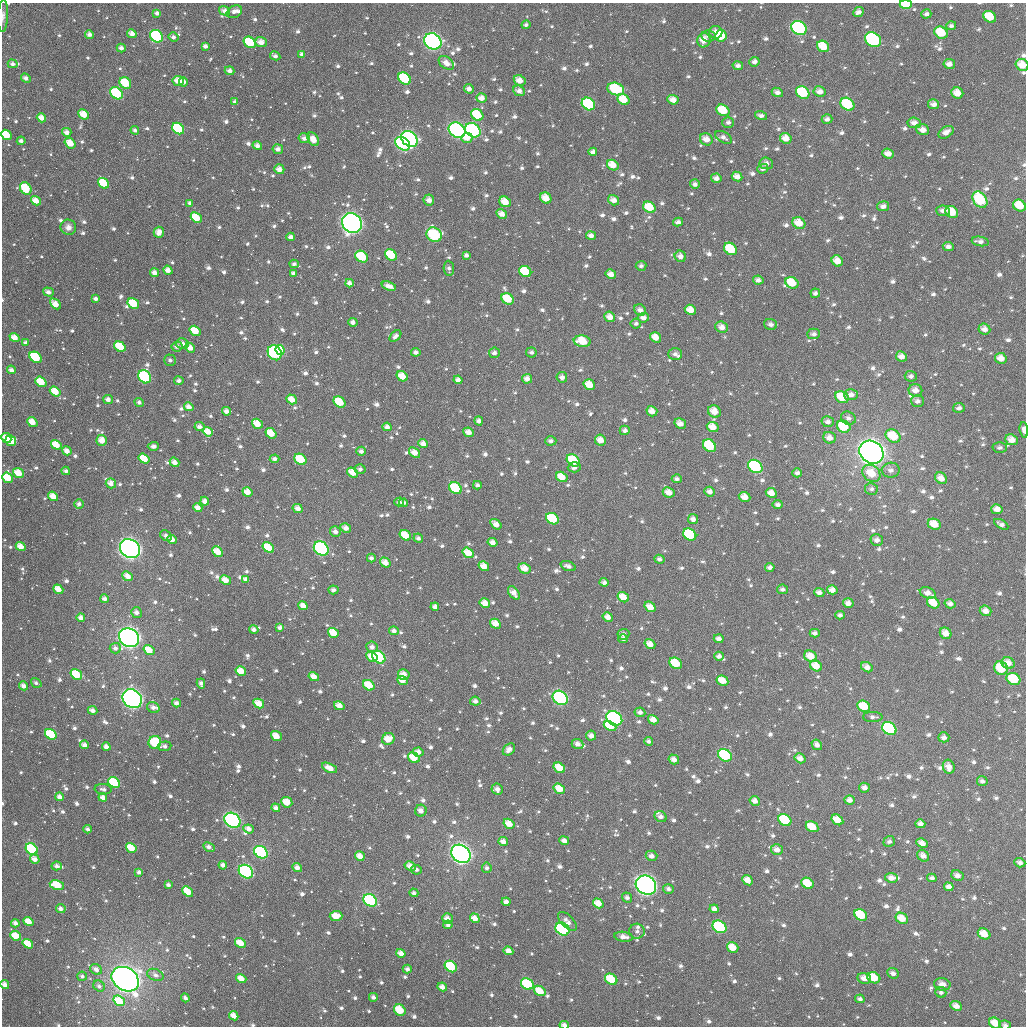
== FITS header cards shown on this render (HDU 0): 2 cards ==
NAXIS1  =                 1024
NAXIS2  =                 1024

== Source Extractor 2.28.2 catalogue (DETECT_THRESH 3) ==
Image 1024 x 1024 px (HDU 0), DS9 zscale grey, 1 PNG px = 1 image px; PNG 1028 x 1028 px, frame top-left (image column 1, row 1024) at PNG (2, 3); each listed source drawn as its Kron ellipse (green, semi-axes under 4 px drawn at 4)
Background 2490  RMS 62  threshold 187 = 3 sigma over >= 5 px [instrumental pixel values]
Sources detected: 1245; of the 1245, the 500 brightest by FLUX_AUTO listed and drawn (745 fainter detections omitted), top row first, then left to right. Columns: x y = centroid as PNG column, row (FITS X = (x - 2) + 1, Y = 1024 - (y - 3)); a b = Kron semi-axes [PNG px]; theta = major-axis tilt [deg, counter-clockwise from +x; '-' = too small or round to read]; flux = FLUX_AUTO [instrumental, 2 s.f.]
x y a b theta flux
906 4 6 4 0 1.4e+05
225 11 5 4 - 2.6e+04
234 12 8 6 29 2.1e+04
858 12 5 5 - 2.3e+04
157 13 4 4 - 1.6e+04
926 14 5 4 - 1.6e+04
3 16 16 5 87 1.7e+04
990 17 7 5 -35 1.1e+05
526 25 4 4 - 1.5e+04
951 26 5 4 - 1.5e+04
799 28 8 6 -34 5.7e+05
716 32 6 6 - 4.1e+04
941 33 7 5 -33 1.3e+05
89 34 4 4 - 2.2e+04
132 34 5 4 - 3.2e+04
156 36 7 5 -40 3.7e+05
708 36 7 6 - 1.6e+04
721 36 6 5 - 1.6e+05
173 37 5 4 - 1.5e+04
704 40 7 6 - 5.7e+04
873 40 8 7 - 1.6e+06
433 41 9 7 -34 1.7e+06
250 42 6 5 - 1.8e+05
261 42 6 5 - 3.7e+04
205 46 4 4 - 1.9e+04
823 46 6 5 - 1.1e+05
121 48 4 4 - 2.1e+04
302 54 4 4 - 1.6e+04
275 56 5 4 - 1.7e+04
754 62 5 5 - 2.0e+04
446 63 8 5 -39 3.7e+04
13 64 5 4 - 1.7e+04
949 64 5 5 - 2.8e+04
1022 65 7 5 -36 6.9e+04
738 66 5 4 - 1.9e+04
230 71 5 4 - 2.2e+04
26 78 5 4 - 2.3e+04
405 79 7 5 -40 2.4e+05
520 80 6 5 - 4.7e+04
178 81 5 5 - 5.0e+04
183 82 4 4 - 3.5e+04
125 83 6 5 - 1.4e+05
469 89 5 4 - 2.2e+04
616 89 8 6 -18 3.2e+05
519 91 6 5 - 2.5e+04
777 92 6 4 -25 2.3e+04
803 92 7 5 -35 2.3e+05
820 92 6 5 - 3.5e+04
116 93 7 5 -40 3.0e+05
957 93 6 5 - 5.6e+04
482 98 5 4 - 3.3e+04
623 100 6 5 - 9.5e+04
673 100 5 4 - 4.2e+04
235 102 4 3 - 1.4e+04
588 104 7 6 - 4.2e+05
847 104 7 6 - 2.8e+05
934 104 5 5 - 2.8e+04
723 110 7 5 -32 1.2e+05
84 114 5 4 - 7.4e+04
477 115 6 5 - 1.6e+05
761 116 6 4 -17 1.6e+04
41 118 5 4 - 4.4e+04
827 119 5 5 - 1.9e+04
728 122 6 5 - 1.4e+04
914 123 7 5 -7 3.1e+04
178 129 6 5 - 2.3e+05
135 130 4 4 - 1.5e+04
457 130 9 7 -33 7.3e+05
473 130 8 6 -36 5.7e+05
923 130 7 5 -19 3.2e+04
67 132 4 4 - 2.8e+04
946 132 8 5 32 3.3e+04
6 135 6 4 -43 1.3e+05
723 137 9 5 -30 1.7e+04
304 138 6 5 - 2.1e+04
467 138 5 5 - 4.1e+04
786 138 6 5 - 5.3e+04
313 139 7 5 -57 5.3e+04
409 139 9 7 -41 1.0e+06
706 139 7 6 - 4.3e+04
21 141 4 3 - 1.6e+04
70 143 6 4 -38 7.0e+04
403 144 8 6 -38 5.7e+05
257 146 5 4 - 2.2e+04
278 149 5 5 - 2.0e+04
593 152 4 4 - 2.3e+04
888 154 6 4 -22 3.8e+04
766 163 7 6 - 2.2e+04
613 165 6 5 - 6.7e+04
279 169 5 5 - 3.1e+04
763 169 5 4 - 1.4e+04
737 177 5 4 - 3.4e+04
716 178 5 4 - 2.3e+04
104 183 6 5 - 1.4e+05
695 184 5 5 - 1.6e+04
26 188 7 5 -58 1.5e+05
546 198 6 5 - 6.5e+04
429 200 5 5 - 3.2e+04
614 200 6 5 - 3.3e+04
980 200 9 6 -53 2.8e+05
36 201 5 4 - 5.2e+04
505 202 6 5 - 7.1e+04
190 203 4 4 - 1.7e+04
883 206 6 5 - 2.2e+04
1019 206 7 5 -32 1.0e+05
649 207 6 5 - 1.1e+05
943 211 7 5 -5 2.4e+04
952 212 7 5 -40 8.4e+04
502 214 6 4 -29 3.3e+04
196 218 6 4 -40 1.1e+05
678 222 5 4 - 1.7e+04
352 223 10 9 - 1.8e+06
799 223 7 5 -32 6.7e+04
68 227 8 7 - 2.5e+04
159 232 5 5 - 3.9e+04
434 235 8 7 - 4.2e+05
591 235 5 4 - 2.2e+04
291 237 4 4 - 2.4e+04
980 241 8 4 -9 2.1e+04
948 247 5 4 - 2.1e+04
730 249 7 5 -40 1.7e+05
391 255 6 5 - 1.6e+05
466 255 4 4 - 1.7e+04
680 256 6 5 - 2.8e+04
362 257 7 5 -34 1.9e+05
837 261 6 5 - 5.7e+04
294 264 5 4 - 1.4e+04
641 266 5 5 - 1.5e+04
449 268 7 5 -86 1.6e+04
168 270 5 4 - 3.2e+04
525 272 6 5 - 1.7e+05
154 273 4 4 - 2.8e+04
293 273 4 4 - 1.4e+04
611 274 5 4 - 3.4e+04
758 280 5 4 - 2.0e+04
349 283 4 4 - 2.2e+04
792 283 7 5 -27 1.0e+05
389 286 7 4 -19 3.2e+04
48 292 5 4 - 2.4e+04
815 293 5 4 - 1.6e+04
96 299 4 3 - 1.5e+04
508 299 7 5 -34 1.3e+05
55 304 6 4 -43 4.9e+04
133 304 6 5 - 1.4e+05
640 310 6 5 - 2.3e+04
690 310 6 5 - 5.9e+04
610 317 5 5 - 3.7e+04
643 318 5 5 - 2.4e+04
353 322 4 4 - 1.9e+04
636 323 5 5 - 1.4e+04
771 324 6 5 - 2.0e+04
722 327 6 5 - 3.6e+04
984 329 6 5 - 3.1e+04
195 331 6 4 -35 1.0e+05
814 334 6 5 - 1.8e+04
395 336 7 4 44 2.0e+04
656 337 6 4 -34 4.9e+04
14 338 5 4 - 5.0e+04
582 341 8 5 -8 1.1e+05
26 343 4 3 - 1.9e+04
182 343 6 5 - 2.4e+04
177 346 5 5 - 2.0e+04
120 347 6 4 -35 1.4e+05
190 348 5 4 - 4.2e+04
280 350 5 4 - 1.6e+05
416 352 5 4 - 1.8e+04
531 352 5 5 - 1.4e+04
275 353 8 6 -56 6.0e+05
494 353 5 5 - 2.0e+04
675 354 7 6 - 1.7e+04
901 356 5 5 - 3.2e+04
35 357 6 5 - 3.0e+05
1001 358 6 5 - 4.2e+04
170 360 6 5 - 1.5e+04
11 370 4 4 - 2.2e+04
402 376 6 5 - 6.5e+04
911 376 6 5 - 1.5e+04
144 377 7 6 - 5.6e+05
562 377 5 5 - 2.0e+04
527 379 5 5 - 3.0e+04
458 380 4 4 - 2.3e+04
179 381 4 4 - 1.7e+04
41 382 6 4 -39 1.0e+05
589 385 6 5 - 7.6e+04
915 390 7 6 - 3.4e+04
55 392 6 4 -36 8.2e+04
851 395 7 5 6 2.5e+04
842 397 7 5 -34 1.1e+05
292 399 5 4 - 5.0e+04
108 400 5 4 - 2.3e+04
918 401 6 6 - 2.1e+04
139 402 5 4 - 1.5e+04
339 402 6 5 - 1.3e+05
189 407 5 4 - 3.2e+04
959 408 6 5 - 1.7e+04
226 411 4 4 - 2.6e+04
652 411 5 5 - 3.9e+04
714 411 6 5 - 6.1e+04
848 418 7 6 - 1.7e+04
479 421 4 4 - 2.0e+04
32 422 5 4 - 5.7e+04
828 422 6 5 - 2.0e+04
257 424 6 4 -36 6.7e+04
680 424 6 5 - 3.4e+04
200 427 5 4 - 2.3e+04
387 427 4 4 - 2.4e+04
713 427 6 5 - 6.1e+04
844 427 7 5 -32 1.5e+05
625 430 5 5 - 1.7e+04
1024 430 8 4 -84 2.2e+04
208 432 5 4 - 5.3e+04
468 432 5 4 - 3.7e+04
271 433 6 4 -38 7.7e+04
893 436 8 6 -30 1.4e+05
6 438 5 4 - 7.5e+04
829 438 6 5 - 3.5e+04
102 440 5 5 - 4.7e+04
600 440 6 5 - 4.8e+04
1012 440 6 5 - 4.5e+04
11 441 5 5 - 1.9e+05
551 441 5 4 - 1.8e+04
423 444 5 4 - 3.2e+04
56 445 5 4 - 8.0e+04
153 446 5 4 - 1.9e+04
709 446 7 5 -40 1.8e+05
1000 448 7 5 2 1.5e+04
67 451 5 4 - 3.5e+04
361 451 5 4 - 1.8e+04
871 452 13 10 -35 4.6e+06
415 453 6 4 -39 4.0e+04
144 459 6 4 -35 9.3e+04
275 459 5 4 - 2.0e+04
300 459 6 5 - 1.4e+05
573 460 7 5 -40 2.0e+05
175 462 5 4 - 3.3e+04
755 466 8 6 -37 5.3e+05
574 467 6 5 - 1.8e+04
360 469 5 5 - 1.5e+04
891 470 9 7 4 2.4e+04
66 471 4 3 - 1.6e+04
18 473 6 4 -38 7.6e+04
353 473 6 4 -35 6.1e+04
797 473 5 4 - 1.7e+04
871 473 10 8 -40 9.5e+04
562 477 6 5 - 6.8e+04
7 478 6 4 -39 1.2e+05
941 478 6 5 - 4.0e+04
677 479 5 4 - 1.4e+04
111 483 5 5 - 3.3e+04
477 485 4 4 - 1.5e+04
455 488 7 5 -36 2.2e+05
871 489 6 6 - 1.4e+04
247 492 5 4 - 5.1e+04
669 492 6 5 - 4.3e+04
710 492 5 5 - 2.4e+04
771 493 6 4 -28 4.6e+04
53 496 5 4 - 5.7e+04
744 497 6 5 - 4.6e+04
205 501 4 4 - 2.9e+04
399 502 4 4 - 1.6e+04
403 503 4 4 - 1.6e+04
79 504 4 4 - 1.7e+04
778 505 5 4 - 1.7e+04
198 508 5 4 - 3.5e+04
298 508 5 4 - 3.2e+04
997 509 6 5 - 3.4e+04
552 519 7 5 -33 2.5e+05
693 519 5 5 - 2.5e+04
496 524 6 4 -36 3.6e+04
934 524 7 5 -25 7.2e+04
1001 524 8 4 -30 1.8e+04
346 528 5 4 - 2.9e+04
335 532 5 5 - 2.2e+04
690 534 7 5 -35 3.9e+05
405 535 6 5 - 8.8e+04
166 536 6 4 -28 1.8e+04
418 538 5 4 - 1.6e+04
172 540 5 4 - 3.9e+04
877 540 6 5 - 2.3e+04
492 542 5 4 - 2.8e+04
21 547 5 4 - 5.2e+04
268 547 6 4 -37 1.1e+05
321 548 8 6 -39 6.8e+05
130 549 10 9 - 2.2e+06
217 552 6 4 -43 6.7e+04
468 553 6 4 -35 7.1e+04
371 558 4 4 - 1.5e+04
659 559 5 4 - 1.7e+04
385 563 6 4 -35 4.3e+04
484 566 6 4 -32 4.6e+04
568 566 8 4 -19 1.9e+04
770 567 5 4 - 1.7e+04
525 568 6 5 - 5.5e+04
128 576 6 4 -40 4.3e+04
246 579 4 4 - 1.8e+04
226 580 6 4 -30 5.3e+04
604 582 4 4 - 1.9e+04
58 589 5 4 - 5.2e+04
782 589 5 4 - 1.6e+04
333 590 5 4 - 1.9e+04
832 590 5 4 - 3.4e+04
819 592 5 4 - 2.2e+04
514 593 8 4 -54 3.3e+04
928 593 8 5 -20 3.4e+04
623 597 6 4 -34 6.6e+04
105 599 4 4 - 2.1e+04
485 603 5 4 - 4.6e+04
848 603 5 4 - 2.9e+04
933 603 6 5 - 7.8e+04
950 604 5 4 - 2.4e+04
303 606 5 4 - 3.6e+04
435 607 4 4 - 2.2e+04
650 607 6 4 -36 5.6e+04
986 611 6 5 - 3.5e+04
137 613 5 5 - 2.3e+04
840 615 4 4 - 1.5e+04
608 617 5 4 - 3.6e+04
81 618 4 4 - 2.7e+04
495 624 5 4 - 4.9e+04
280 627 4 4 - 1.9e+04
254 629 5 4 - 1.8e+04
394 631 5 4 - 2.0e+04
333 633 6 4 -35 8.1e+04
815 633 5 4 - 1.8e+04
946 633 6 5 - 4.4e+04
623 634 6 5 - 2.2e+04
129 638 10 9 - 2.8e+06
623 639 5 4 - 1.6e+04
719 639 5 4 - 2.3e+04
650 644 6 4 -37 4.2e+04
372 647 6 5 - 2.4e+04
115 648 5 5 - 1.9e+04
149 650 6 4 -33 7.5e+04
719 656 5 4 - 2.0e+04
810 656 7 5 -27 6.4e+04
372 657 6 4 -32 5.3e+04
379 657 7 5 -42 3.5e+05
676 663 7 5 -36 1.2e+05
1008 663 6 5 - 4.5e+04
816 666 6 5 - 6.3e+04
867 667 6 4 -32 3.0e+04
1001 668 7 6 - 1.4e+05
241 671 5 4 - 6.8e+04
76 674 6 5 - 1.9e+05
404 674 5 5 - 4.1e+04
314 677 5 4 - 4.2e+04
1013 679 7 6 - 1.7e+05
402 680 5 4 - 4.3e+04
722 681 6 4 -28 6.4e+04
36 683 6 4 -34 1.5e+04
201 683 5 3 - 1.9e+04
369 685 6 5 - 1.0e+05
24 686 5 4 - 2.7e+04
560 698 8 6 -35 5.7e+05
132 699 10 8 -39 1.6e+06
475 701 5 4 - 2.0e+04
176 703 4 4 - 2.2e+04
259 703 6 4 -31 5.6e+04
339 706 5 4 - 3.6e+04
864 706 7 5 -31 1.2e+05
153 708 6 5 - 2.2e+04
92 710 5 3 - 2.5e+04
640 712 5 4 - 1.9e+04
873 717 10 5 -1 1.5e+04
614 718 8 6 -35 1.2e+06
653 720 5 4 - 3.4e+04
610 726 6 4 -25 1.2e+05
889 729 8 6 -35 7.1e+05
51 734 6 5 - 2.1e+05
276 736 6 4 -39 5.3e+04
591 736 5 5 - 2.5e+04
944 737 5 5 - 1.9e+04
388 739 6 5 - 6.4e+04
649 741 5 4 - 1.6e+04
155 742 6 6 - 1.9e+05
577 744 6 5 - 2.6e+04
85 745 4 4 - 2.9e+04
817 745 6 4 -40 2.4e+04
165 746 7 4 6 1.7e+04
106 747 4 4 - 3.1e+04
509 749 7 5 43 2.9e+04
418 752 5 4 - 2.8e+04
725 755 7 5 -35 4.2e+05
414 758 6 5 - 8.7e+04
800 758 5 4 - 2.8e+04
674 759 5 4 - 2.9e+04
949 767 7 5 -70 3.6e+04
329 768 8 4 -26 4.5e+04
559 768 6 5 - 8.2e+04
982 781 5 5 - 1.6e+04
114 783 6 5 - 3.1e+05
864 788 5 5 - 2.1e+04
103 789 8 5 -6 1.7e+04
497 789 6 5 - 2.3e+04
559 789 6 4 -34 6.7e+04
59 797 4 4 - 2.5e+04
103 797 4 4 - 3.0e+04
849 800 5 4 - 2.5e+04
755 801 5 4 - 2.8e+04
287 802 6 5 - 6.6e+04
276 808 4 4 - 2.3e+04
421 811 6 5 - 3.1e+04
661 817 6 5 - 2.1e+04
232 820 8 7 - 1.0e+06
785 820 7 5 -36 3.3e+05
837 820 6 5 - 6.8e+04
509 824 6 4 -31 5.8e+04
920 824 5 4 - 2.4e+04
812 827 7 5 -30 9.8e+04
88 829 4 3 - 1.7e+04
249 829 5 4 - 2.9e+04
564 841 5 4 - 2.8e+04
889 841 6 5 - 1.5e+04
503 842 5 4 - 3.0e+04
922 843 6 4 -28 3.3e+04
209 847 6 4 -29 2.2e+04
131 848 5 4 - 9.5e+04
32 849 6 5 - 3.9e+05
777 850 6 5 - 3.2e+04
261 852 7 5 -37 5.5e+05
461 854 10 8 -37 2.8e+06
360 856 5 4 - 4.6e+04
651 856 6 5 - 2.1e+04
923 856 6 5 - 2.7e+04
35 859 5 4 - 3.2e+04
1020 863 5 4 - 1.9e+04
223 865 4 4 - 2.1e+04
57 866 5 4 - 2.1e+04
410 866 6 4 -28 3.9e+04
297 868 5 4 - 2.9e+04
487 868 5 5 - 1.4e+04
416 870 5 5 - 1.5e+04
139 872 4 3 - 1.8e+04
246 872 8 6 -39 7.4e+05
957 876 6 5 - 2.5e+04
891 878 6 5 - 3.0e+04
932 878 5 4 - 1.6e+04
747 880 6 4 -41 4.3e+04
808 883 6 5 - 9.9e+04
57 885 7 5 -11 1.5e+05
168 885 4 3 - 1.5e+04
646 885 11 9 -34 1.8e+06
949 887 5 4 - 2.4e+04
668 889 5 5 - 1.7e+04
188 892 6 4 -40 9.8e+04
414 893 4 4 - 1.5e+04
627 898 5 4 - 1.6e+04
370 900 7 6 - 4.4e+05
506 902 4 4 - 2.7e+04
598 903 6 4 -33 5.0e+04
61 909 5 4 - 2.2e+04
714 909 4 4 - 2.5e+04
861 915 7 5 -34 2.0e+05
336 916 6 5 - 7.1e+04
475 918 5 4 - 3.9e+04
902 918 6 5 - 6.7e+04
447 919 5 5 - 3.2e+04
567 921 12 6 -46 2.6e+04
28 922 5 4 - 7.6e+04
15 923 4 3 - 2.4e+04
448 925 4 4 - 1.6e+04
720 927 7 6 - 3.8e+05
562 929 7 6 - 5.2e+05
637 931 8 7 - 1.6e+04
984 934 7 5 -30 6.9e+04
16 936 5 4 - 8.2e+04
624 937 9 5 -7 3.2e+04
240 943 6 4 -33 6.7e+04
28 944 5 4 - 9.9e+04
733 948 6 5 - 7.0e+04
508 951 5 4 - 3.2e+04
401 953 5 4 - 3.4e+04
451 967 6 5 - 2.2e+05
96 969 6 5 - 2.6e+04
407 969 4 4 - 1.7e+04
893 973 6 5 - 2.0e+04
155 975 8 5 -24 1.7e+04
82 976 5 4 - 1.5e+04
864 978 7 5 -11 4.1e+04
874 978 7 5 -27 1.1e+05
125 979 14 11 -33 4.6e+06
241 979 5 4 - 4.8e+04
611 979 6 5 - 1.6e+05
527 984 7 5 -32 2.4e+05
942 984 8 6 -11 3.8e+04
5 985 4 4 - 3.4e+04
99 986 6 5 - 1.4e+04
442 987 5 4 - 3.1e+04
540 991 6 4 -33 8.9e+04
941 992 6 5 - 1.4e+04
373 997 4 4 - 1.7e+04
185 998 4 3 - 1.4e+04
860 999 5 4 - 1.5e+04
119 1001 6 5 - 1.2e+05
956 1006 6 4 -24 3.6e+04
400 1010 6 5 - 1.2e+05
234 1016 5 4 - 4.4e+04
995 1023 6 5 - 6.2e+04
564 1025 5 3 - 2.6e+04
1005 1025 6 4 -10 1.5e+04
At the frame edge (FLAGS 8, measured only in part): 9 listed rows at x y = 906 4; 3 16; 1022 65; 6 135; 1024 430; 5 985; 995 1023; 564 1025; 1005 1025
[745 fainter detections neither listed nor drawn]

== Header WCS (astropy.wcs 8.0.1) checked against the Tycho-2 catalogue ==
Header WCS as astropy/WCSLIB reads it (applying the file's SIP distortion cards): RA---TAN-SIP/DEC--TAN-SIP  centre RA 03:27:06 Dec +05:03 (51.78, +5.05 deg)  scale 8.66 arcsec/px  FOV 147.8' x 147.8'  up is +179 deg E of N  parity flipped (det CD > 0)
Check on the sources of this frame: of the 60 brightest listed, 60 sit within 13.0 arcsec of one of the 180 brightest Tycho-2 stars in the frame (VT <= 12.83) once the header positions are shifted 6.68 arcsec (5.11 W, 4.30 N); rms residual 4.62 arcsec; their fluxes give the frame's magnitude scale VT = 24.00 - 2.5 log10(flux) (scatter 0.19 mag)
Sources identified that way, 155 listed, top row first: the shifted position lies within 13.0 arcsec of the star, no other Tycho-2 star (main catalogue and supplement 1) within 26.0 arcsec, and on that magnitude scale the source's flux lands within +1.5 / -3 mag of the star's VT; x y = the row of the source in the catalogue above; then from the Tycho-2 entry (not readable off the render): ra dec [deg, ICRS J2000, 3 dp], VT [Tycho-2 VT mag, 2 dp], TYC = Tycho-2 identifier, HIP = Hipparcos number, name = IAU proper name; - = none
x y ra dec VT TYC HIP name
906 4 50.857 +3.799 10.69 60-849-1 - -
990 17 50.654 +3.827 11.98 60-932-1 - -
799 28 51.112 +3.865 9.53 60-1074-1 15872 -
941 33 50.769 +3.868 11.06 60-1511-1 - -
156 36 52.661 +3.917 10.02 67-573-1 16346 -
721 36 51.301 +3.886 10.88 60-1491-1 - -
704 40 51.342 +3.898 12.09 60-1242-1 - -
433 41 51.994 +3.917 8.20 60-1107-1 - -
250 42 52.435 +3.928 10.82 60-907-1 - -
1022 65 50.573 +3.940 12.52 60-976-1 - -
405 79 52.061 +4.007 10.56 60-1337-1 - -
520 80 51.784 +4.005 12.05 60-687-1 - -
125 83 52.734 +4.031 10.85 67-651-1 - -
616 89 51.552 +4.021 10.69 60-836-1 - -
803 92 51.100 +4.019 10.62 60-1232-1 - -
116 93 52.755 +4.056 10.27 67-559-1 - -
957 93 50.728 +4.012 12.67 60-948-1 - -
623 100 51.532 +4.046 11.86 60-921-1 - -
673 100 51.413 +4.044 12.32 60-492-1 - -
588 104 51.616 +4.058 10.15 60-858-1 - -
847 104 50.991 +4.045 10.36 60-1295-1 - -
723 110 51.291 +4.066 11.45 60-1199-1 - -
84 114 52.833 +4.109 11.35 67-658-1 - -
477 115 51.884 +4.090 11.22 60-1380-1 - -
178 129 52.604 +4.138 10.66 67-626-1 - -
457 130 51.931 +4.128 8.97 60-938-1 - -
473 130 51.893 +4.127 9.38 60-607-1 - -
6 135 53.019 +4.162 11.70 67-639-1 - -
409 139 52.046 +4.152 8.74 60-1237-1 16155 -
70 143 52.864 +4.179 11.66 67-535-1 - -
403 144 52.062 +4.163 9.71 60-1223-1 - -
104 183 52.782 +4.274 11.71 67-584-1 - -
26 188 52.969 +4.289 11.02 67-618-1 - -
546 198 51.714 +4.286 11.51 60-1065-1 - -
980 200 50.666 +4.268 10.46 60-1041-1 - -
1019 206 50.571 +4.279 11.55 60-1486-1 - -
649 207 51.463 +4.303 11.29 60-828-1 - -
952 212 50.734 +4.298 11.32 60-637-1 - -
196 218 52.556 +4.352 11.78 67-653-1 - -
352 223 52.179 +4.357 7.69 60-797-1 16201 -
799 223 51.102 +4.333 12.22 60-862-1 - -
434 235 51.982 +4.381 10.11 60-591-1 - -
730 249 51.266 +4.399 11.02 60-1350-1 - -
391 255 52.084 +4.432 11.31 60-807-1 - -
362 257 52.155 +4.437 10.74 60-716-1 - -
525 272 51.760 +4.464 11.12 60-572-1 - -
792 283 51.116 +4.477 11.57 60-1514-1 - -
508 299 51.801 +4.531 11.36 60-966-1 - -
55 304 52.892 +4.566 11.92 67-611-1 - -
133 304 52.704 +4.561 11.28 67-555-1 - -
690 310 51.359 +4.548 12.03 60-981-1 - -
984 329 50.649 +4.577 12.27 60-820-1 - -
195 331 52.554 +4.624 11.78 67-557-1 - -
14 338 52.989 +4.649 12.32 67-479-1 - -
582 341 51.617 +4.629 11.41 60-656-1 - -
120 347 52.735 +4.666 11.16 67-608-1 - -
280 350 52.348 +4.666 10.99 60-679-1 - -
275 353 52.360 +4.673 9.69 60-800-1 - -
35 357 52.937 +4.695 11.54 67-463-1 - -
402 376 52.052 +4.722 11.66 60-531-1 - -
144 377 52.673 +4.737 9.93 67-647-1 - -
41 382 52.923 +4.754 11.75 67-634-1 - -
589 385 51.599 +4.733 11.78 60-959-1 - -
55 392 52.889 +4.777 11.90 67-529-1 - -
292 399 52.317 +4.784 12.20 60-1010-1 - -
339 402 52.201 +4.788 11.56 60-978-1 - -
32 422 52.942 +4.851 12.20 67-537-1 - -
844 427 50.982 +4.821 11.00 60-1178-1 - -
11 441 52.993 +4.897 11.27 67-627-1 - -
56 445 52.884 +4.905 11.57 67-509-1 - -
709 446 51.306 +4.874 10.86 60-543-1 15938 -
871 452 50.912 +4.882 6.53 60-524-1 15807 -
300 459 52.293 +4.928 10.83 60-507-1 - -
573 460 51.634 +4.916 10.98 60-623-1 - -
755 466 51.194 +4.922 9.87 60-681-1 - -
18 473 52.973 +4.975 11.82 67-517-1 - -
353 473 52.166 +4.957 12.20 60-1085-1 - -
871 473 50.913 +4.932 11.81 60-697-1 - -
7 478 52.999 +4.987 11.30 67-672-1 - -
941 478 50.745 +4.939 12.35 60-1472-1 - -
111 483 52.750 +4.994 12.30 67-567-1 - -
455 488 51.917 +4.989 10.64 60-760-1 16122 -
53 496 52.888 +5.029 12.04 70-254-1 - -
997 509 50.609 +5.010 12.44 63-1403-1 - -
552 519 51.681 +5.058 10.87 63-855-1 - -
690 534 51.349 +5.088 11.01 63-681-1 - -
405 535 52.035 +5.106 11.52 63-1294-1 - -
21 547 52.965 +5.151 11.63 70-101-1 - -
268 547 52.366 +5.142 11.14 63-1019-1 - -
321 548 52.238 +5.142 9.18 63-193-1 16219 -
468 553 51.883 +5.145 11.48 63-1343-1 - -
385 563 52.083 +5.172 11.93 63-1331-1 - -
525 568 51.746 +5.179 12.80 63-847-1 - -
226 580 52.468 +5.222 12.28 63-389-1 - -
58 589 52.871 +5.252 12.24 70-295-1 - -
623 597 51.506 +5.243 12.11 63-459-1 - -
933 603 50.756 +5.240 12.04 63-1162-1 - -
650 607 51.441 +5.265 11.90 63-1391-1 - -
495 624 51.813 +5.313 12.18 63-708-1 - -
946 633 50.725 +5.312 12.69 63-1039-1 - -
129 638 52.696 +5.367 7.12 70-305-1 16362 -
810 656 51.050 +5.375 12.09 63-1193-1 - -
372 657 52.112 +5.398 12.08 63-1375-1 - -
379 657 52.094 +5.400 10.09 63-1157-1 - -
676 663 51.376 +5.399 11.57 63-904-1 - -
1008 663 50.573 +5.379 12.57 63-1234-1 - -
816 666 51.037 +5.398 12.17 63-1203-1 - -
76 674 52.824 +5.456 10.83 70-311-1 - -
314 677 52.250 +5.450 12.24 63-1224-1 - -
1013 679 50.559 +5.418 10.81 63-380-1 - -
722 681 51.262 +5.438 11.97 63-954-1 - -
369 685 52.116 +5.468 11.51 63-647-1 - -
560 698 51.653 +5.489 9.31 63-748-1 - -
132 699 52.686 +5.513 7.70 70-204-1 16356 -
259 703 52.381 +5.517 12.15 63-542-1 - -
864 706 50.918 +5.492 11.20 63-768-1 - -
614 718 51.520 +5.536 8.93 63-663-1 16003 -
610 726 51.532 +5.553 11.99 63-617-1 - -
889 729 50.856 +5.545 9.88 63-1226-1 - -
51 734 52.882 +5.602 10.53 70-301-1 - -
388 739 52.068 +5.597 12.01 63-813-1 - -
155 742 52.631 +5.617 10.89 70-59-1 - -
725 755 51.251 +5.618 10.34 63-1305-1 - -
414 758 52.004 +5.640 11.63 63-630-1 - -
559 768 51.651 +5.657 11.64 63-1303-1 - -
114 783 52.727 +5.715 10.59 70-208-1 - -
559 789 51.650 +5.707 11.51 63-975-1 - -
232 820 52.439 +5.800 8.57 63-830-1 16269 -
785 820 51.103 +5.771 10.84 63-474-1 - -
812 827 51.037 +5.785 11.75 63-985-1 - -
131 848 52.683 +5.871 11.52 70-58-1 - -
32 849 52.923 +5.879 10.22 70-41-1 - -
261 852 52.368 +5.876 9.55 63-588-1 - -
461 854 51.883 +5.870 7.32 63-1457-1 16108 -
35 859 52.915 +5.902 11.98 70-306-1 - -
246 872 52.404 +5.923 9.22 63-1380-1 - -
808 883 51.045 +5.921 11.27 63-1384-1 - -
57 885 52.860 +5.964 11.34 70-326-1 - -
646 885 51.434 +5.935 7.69 63-1415-1 15978 -
370 900 52.102 +5.986 9.72 63-1202-1 16178 -
861 915 50.915 +5.994 11.00 63-498-1 - -
475 918 51.849 +6.023 12.12 63-1338-1 - -
28 922 52.927 +6.053 12.53 70-209-1 - -
720 927 51.255 +6.031 9.88 63-1149-1 - -
562 929 51.635 +6.045 9.70 63-171-1 - -
984 934 50.615 +6.033 12.23 63-1099-1 - -
240 943 52.414 +6.095 11.56 63-463-1 - -
451 967 51.903 +6.140 10.65 63-667-1 - -
874 978 50.880 +6.144 11.57 63-1191-1 - -
125 979 52.689 +6.189 6.03 70-1335-1 16358 -
611 979 51.515 +6.163 10.99 63-409-1 - -
527 984 51.718 +6.179 10.62 63-90-1 - -
540 991 51.687 +6.195 11.76 63-1406-1 - -
119 1001 52.704 +6.240 11.37 70-106-1 - -
400 1010 52.025 +6.248 11.09 63-1025-1 - -